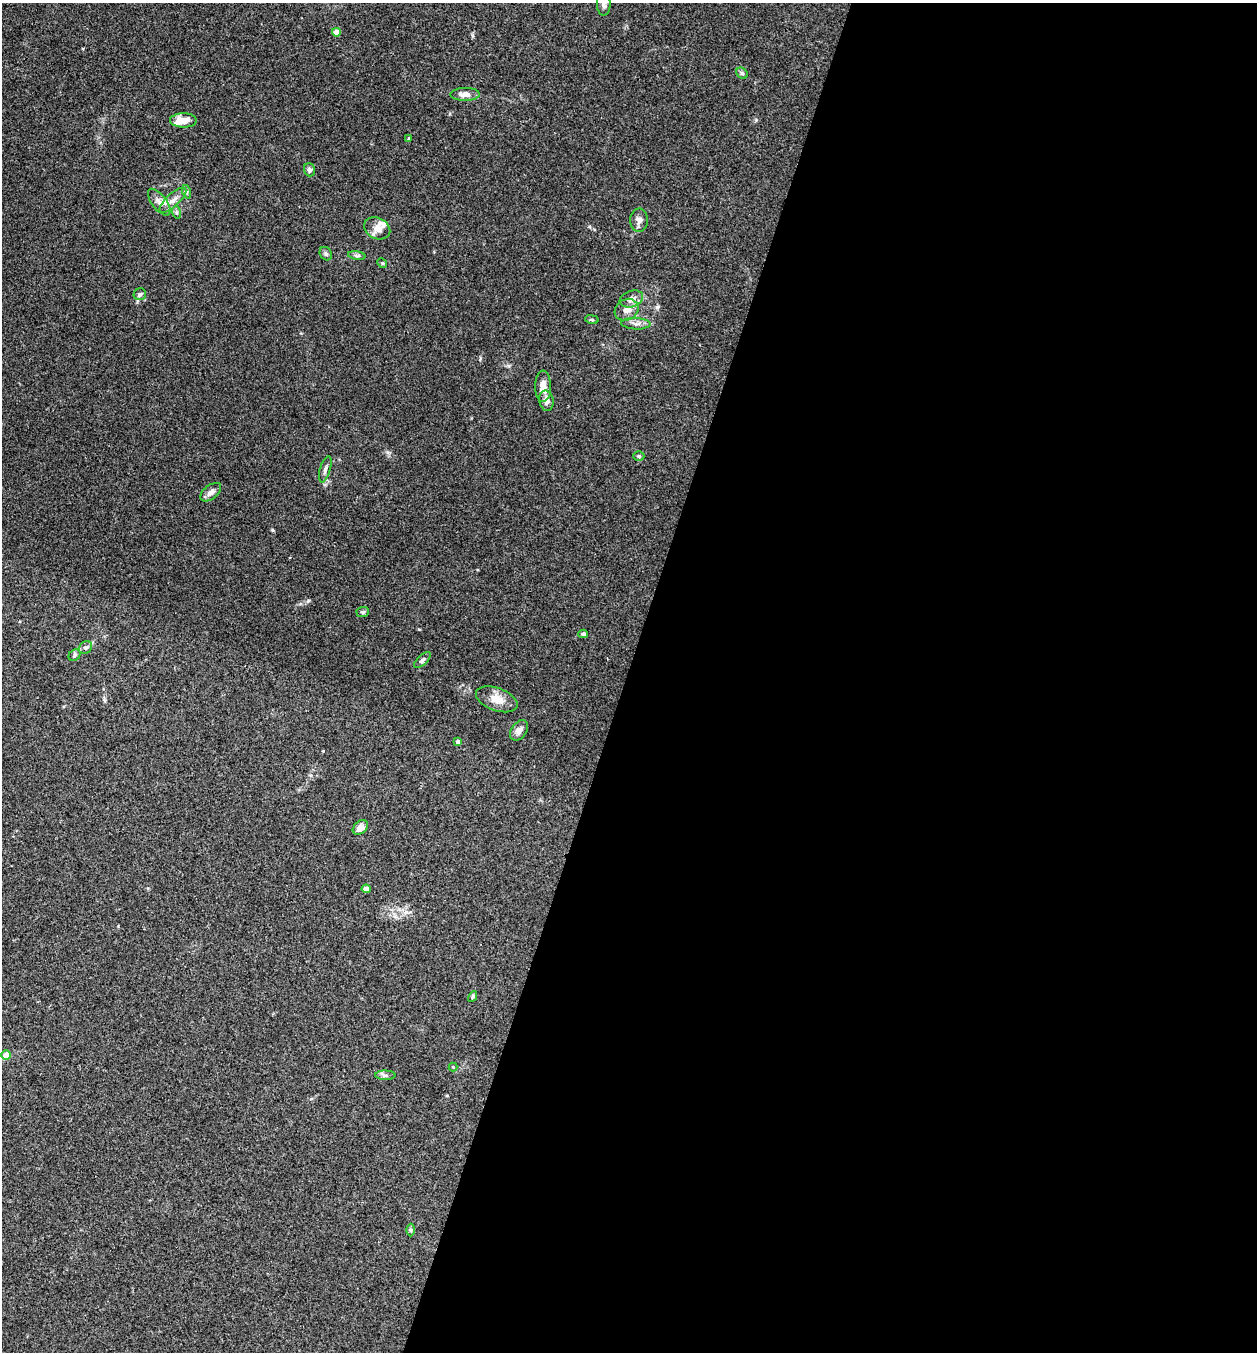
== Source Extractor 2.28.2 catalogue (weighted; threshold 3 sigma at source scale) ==
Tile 12 of 4 x 4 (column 4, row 3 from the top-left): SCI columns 4030-5284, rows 1352-2701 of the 5419 x 5403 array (HDU 1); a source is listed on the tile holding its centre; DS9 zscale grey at full resolution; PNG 1259 x 1354 px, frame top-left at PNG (2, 3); each listed source drawn as its Kron ellipse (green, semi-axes under 4 px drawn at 4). Shown black and unused: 50% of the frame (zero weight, under 3 of 4 exposures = <1% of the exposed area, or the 3 px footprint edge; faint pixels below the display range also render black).
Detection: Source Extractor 2.28.2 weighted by HDU 2 'WHT'; one run over the whole footprint, this tile lists its part. Background 0.0288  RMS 0.0045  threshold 0.0202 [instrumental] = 3 sigma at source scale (4.5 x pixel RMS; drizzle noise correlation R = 1.50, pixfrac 1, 0.05/0.05 arcsec/px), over >= 5 px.
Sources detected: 45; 4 inside a brighter listed object's ellipse — not listed separately; the other 41 listed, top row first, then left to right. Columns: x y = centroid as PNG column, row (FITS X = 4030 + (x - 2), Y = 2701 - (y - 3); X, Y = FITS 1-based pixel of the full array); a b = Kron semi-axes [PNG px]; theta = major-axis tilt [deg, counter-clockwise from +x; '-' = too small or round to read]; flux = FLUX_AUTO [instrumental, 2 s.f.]
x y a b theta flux
604 4 12 7 -90 2
336 32 4 4 - 5.4
742 73 6 5 - 0.79
465 94 15 6 0 3.4
183 120 13 7 -1 5.2
409 138 4 4 - 0.46
309 170 6 5 - 1.2
187 192 7 4 -72 0.8
173 200 17 6 42 3
159 202 16 7 -53 2.6
176 212 6 4 -72 0.67
639 220 11 9 87 2.2
377 228 13 10 -26 4.1
326 254 7 5 -57 0.96
357 255 9 4 -9 1
382 263 5 4 - 0.52
140 294 6 6 - 1.2
631 299 12 8 19 2.4
627 310 12 10 30 3.7
592 319 7 3 -10 0.57
636 324 14 5 -3 2
543 386 15 8 -89 4.1
546 401 10 7 -79 2.6
639 456 5 4 - 0.76
325 469 13 5 74 1.7
211 492 12 7 39 2.3
363 612 6 5 - 0.76
583 634 5 4 - 0.96
86 648 7 6 - 1.3
74 655 6 5 - 0.84
422 660 10 5 41 1.2
497 699 22 11 -20 6
519 730 11 7 53 2.3
458 742 4 4 - 0.78
360 827 8 6 41 2.8
366 889 4 4 - 2.6
473 997 5 4 - 0.85
6 1055 5 4 - 5.5
453 1067 4 4 - 0.4
385 1075 10 4 -1 1.1
411 1230 6 4 -89 0.73
Isophote crosses this tile's border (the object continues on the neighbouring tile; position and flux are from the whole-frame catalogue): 1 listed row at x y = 604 4